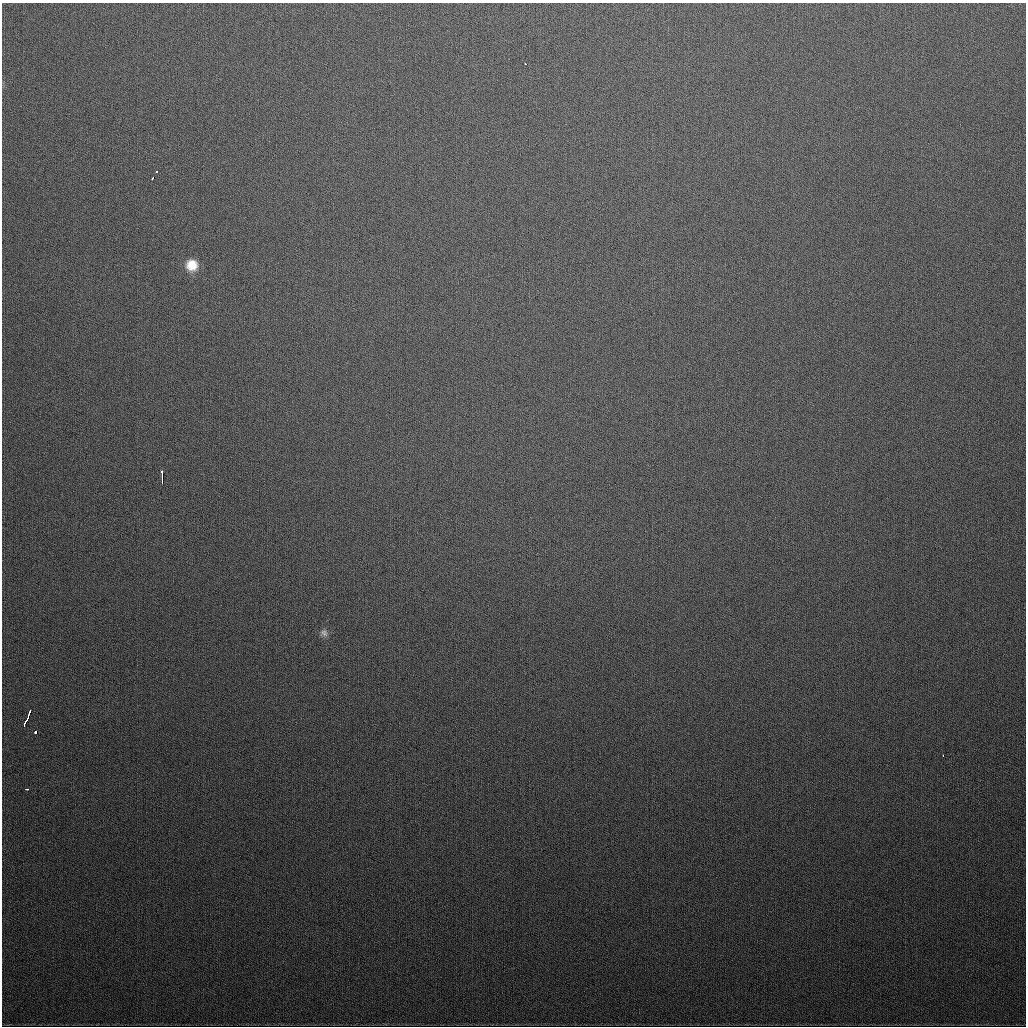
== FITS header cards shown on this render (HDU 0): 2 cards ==
NAXIS1  =                 1024
NAXIS2  =                 1024

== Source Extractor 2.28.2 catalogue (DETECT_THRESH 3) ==
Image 1024 x 1024 px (HDU 0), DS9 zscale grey, 1 PNG px = 1 image px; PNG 1028 x 1028 px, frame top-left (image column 1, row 1024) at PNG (2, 3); no overlay
Background 386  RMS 14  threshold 42.4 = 3 sigma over >= 5 px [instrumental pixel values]
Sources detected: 12; all 12 listed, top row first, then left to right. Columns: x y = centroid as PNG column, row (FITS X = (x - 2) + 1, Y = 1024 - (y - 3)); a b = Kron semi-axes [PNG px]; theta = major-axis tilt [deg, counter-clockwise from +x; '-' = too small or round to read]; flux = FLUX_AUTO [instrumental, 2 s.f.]
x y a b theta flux
525 64 3 2 - 1600
156 172 3 3 - 3300
153 178 4 3 - 3800
192 265 13 13 - 17000
162 472 4 3 - 3000
162 479 9 2 89 6900
324 633 10 9 - 4500
28 715 13 2 72 5200
26 720 9 2 58 5100
35 732 4 3 - 18000
943 755 3 2 - 1600
27 789 4 2 - 2100